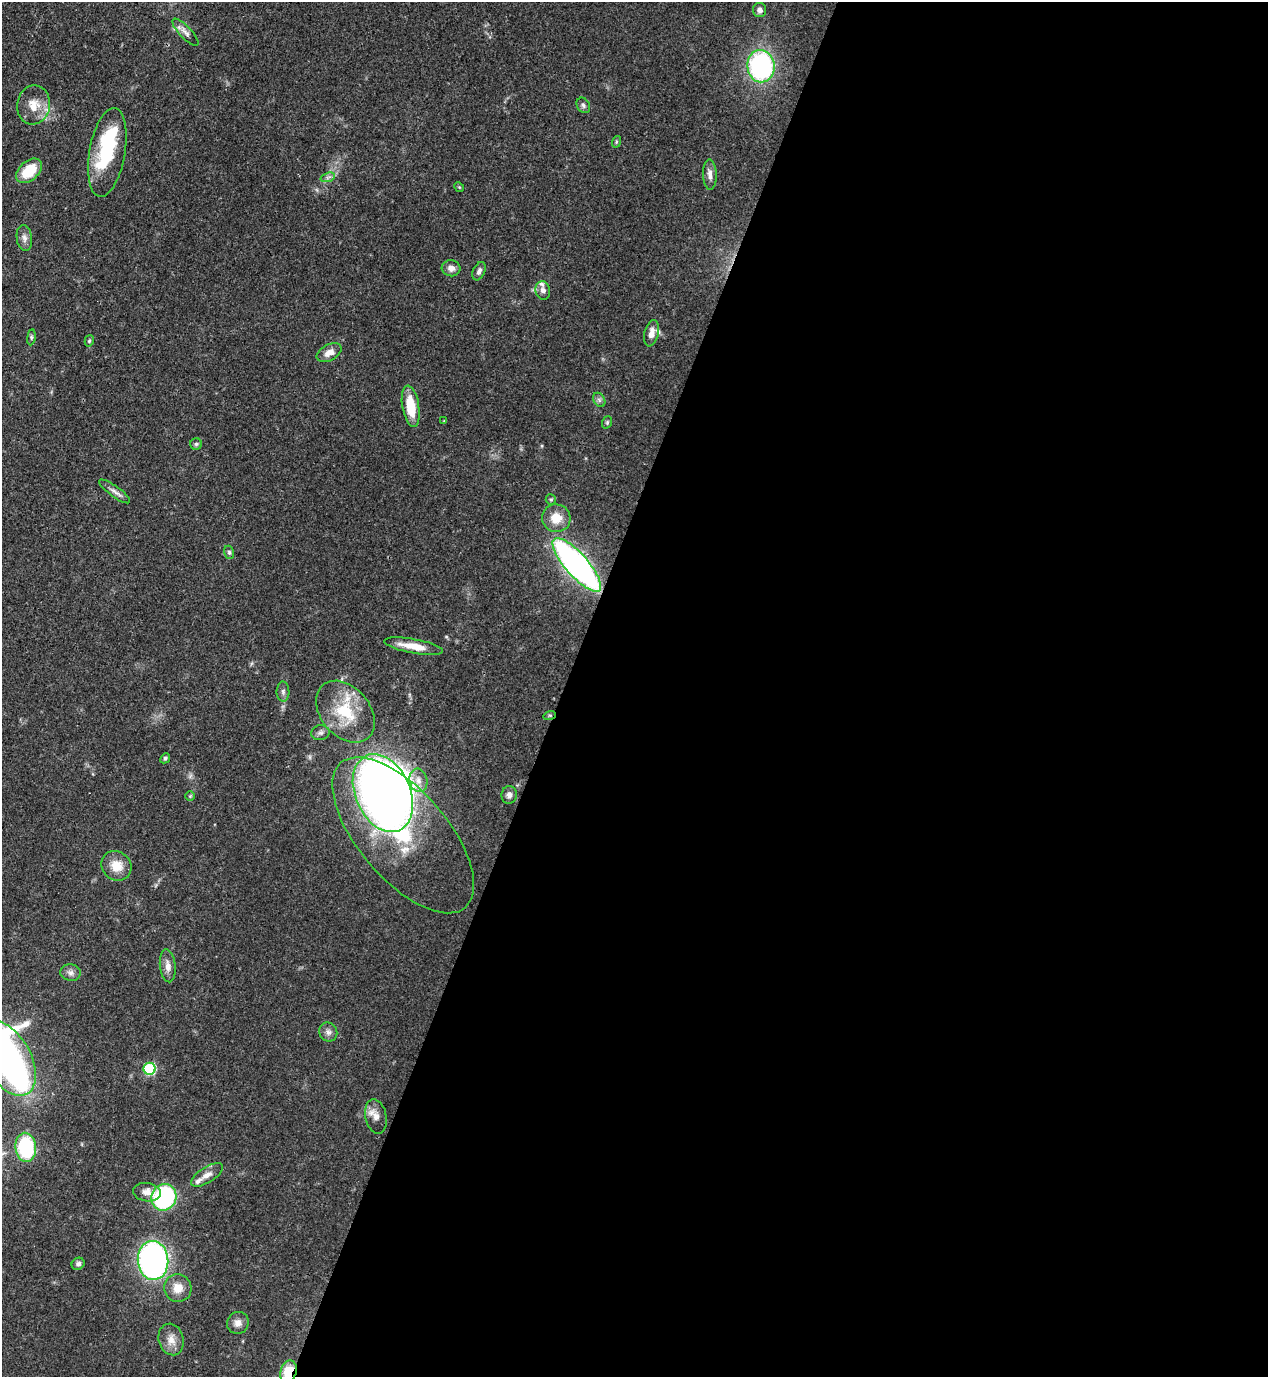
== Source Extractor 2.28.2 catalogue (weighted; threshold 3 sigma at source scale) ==
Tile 12 of 4 x 4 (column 4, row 3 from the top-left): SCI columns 4152-5417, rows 1415-2789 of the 5638 x 5578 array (HDU 1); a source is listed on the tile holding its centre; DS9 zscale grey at full resolution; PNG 1270 x 1379 px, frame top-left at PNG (2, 2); each listed source drawn as its Kron ellipse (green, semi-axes under 4 px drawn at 4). Shown black and unused: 56% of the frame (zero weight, under 3 of 4 exposures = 7% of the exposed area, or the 3 px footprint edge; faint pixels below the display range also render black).
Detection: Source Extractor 2.28.2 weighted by HDU 2 'WHT'; one run over the whole footprint, this tile lists its part. Background 0.0517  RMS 0.0035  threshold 0.0157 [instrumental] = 3 sigma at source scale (4.5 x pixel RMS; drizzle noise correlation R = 1.50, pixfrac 1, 0.05/0.05 arcsec/px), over >= 5 px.
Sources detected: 64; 2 inside a brighter object's white glare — neither listed nor drawn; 5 inside a brighter listed object's ellipse — not listed separately; the other 57 listed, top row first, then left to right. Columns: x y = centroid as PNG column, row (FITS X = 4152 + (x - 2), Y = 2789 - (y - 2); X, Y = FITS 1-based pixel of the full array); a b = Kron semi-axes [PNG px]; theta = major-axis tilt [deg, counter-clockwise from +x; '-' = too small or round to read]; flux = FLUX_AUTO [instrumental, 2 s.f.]
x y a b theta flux
759 10 7 6 - 1.4
185 32 17 6 -47 2
761 66 16 13 -82 60
34 105 19 16 81 6
583 105 8 6 -59 0.92
616 142 6 3 72 0.45
107 152 45 18 80 26
29 171 15 9 42 11
710 175 15 7 -88 2
328 177 7 4 19 0.83
459 187 5 4 - 0.39
24 238 13 7 -82 1.8
451 268 9 8 - 2.1
479 271 10 6 67 1.2
543 290 9 7 -80 1.7
651 333 13 7 76 2.8
31 337 8 4 82 0.6
89 341 6 4 74 0.5
329 353 13 8 29 2.8
599 400 8 5 -60 0.93
411 406 21 8 -81 9.6
444 421 4 4 - 0.29
607 422 6 4 70 0.53
196 444 6 5 - 0.62
115 491 18 5 -36 1.7
551 499 5 5 - 0.55
556 518 14 13 - 5.8
229 552 7 5 -74 0.64
577 565 34 11 -49 120
413 646 30 7 -10 6.5
283 692 10 6 -89 1.1
345 712 35 24 -49 18
550 715 6 4 18 0.5
320 733 9 7 10 1.2
165 758 5 4 - 0.64
418 780 12 9 -78 2.8
383 793 41 27 -66 330
509 795 9 8 - 1.6
190 796 5 5 - 0.45
403 835 95 44 -49 54
116 866 16 14 -40 5.6
168 966 16 8 -84 2.6
71 973 10 8 -12 1.6
328 1032 9 9 - 1.6
7 1058 41 23 -61 260
150 1069 6 6 - 33
376 1116 17 10 -77 3
26 1147 14 10 -84 28
207 1175 18 7 32 2.7
147 1192 14 9 -8 2.7
164 1197 13 12 - 44
153 1260 19 15 -85 110
78 1264 7 6 - 1
178 1288 14 13 - 4.6
238 1323 11 10 - 2.4
171 1339 16 12 -75 3.7
288 1372 12 8 72 9.7
Overlapping masked pixels (flux is a lower limit): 2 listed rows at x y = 550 715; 288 1372
Isophote crosses this tile's border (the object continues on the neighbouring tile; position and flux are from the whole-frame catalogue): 2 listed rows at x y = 7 1058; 288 1372